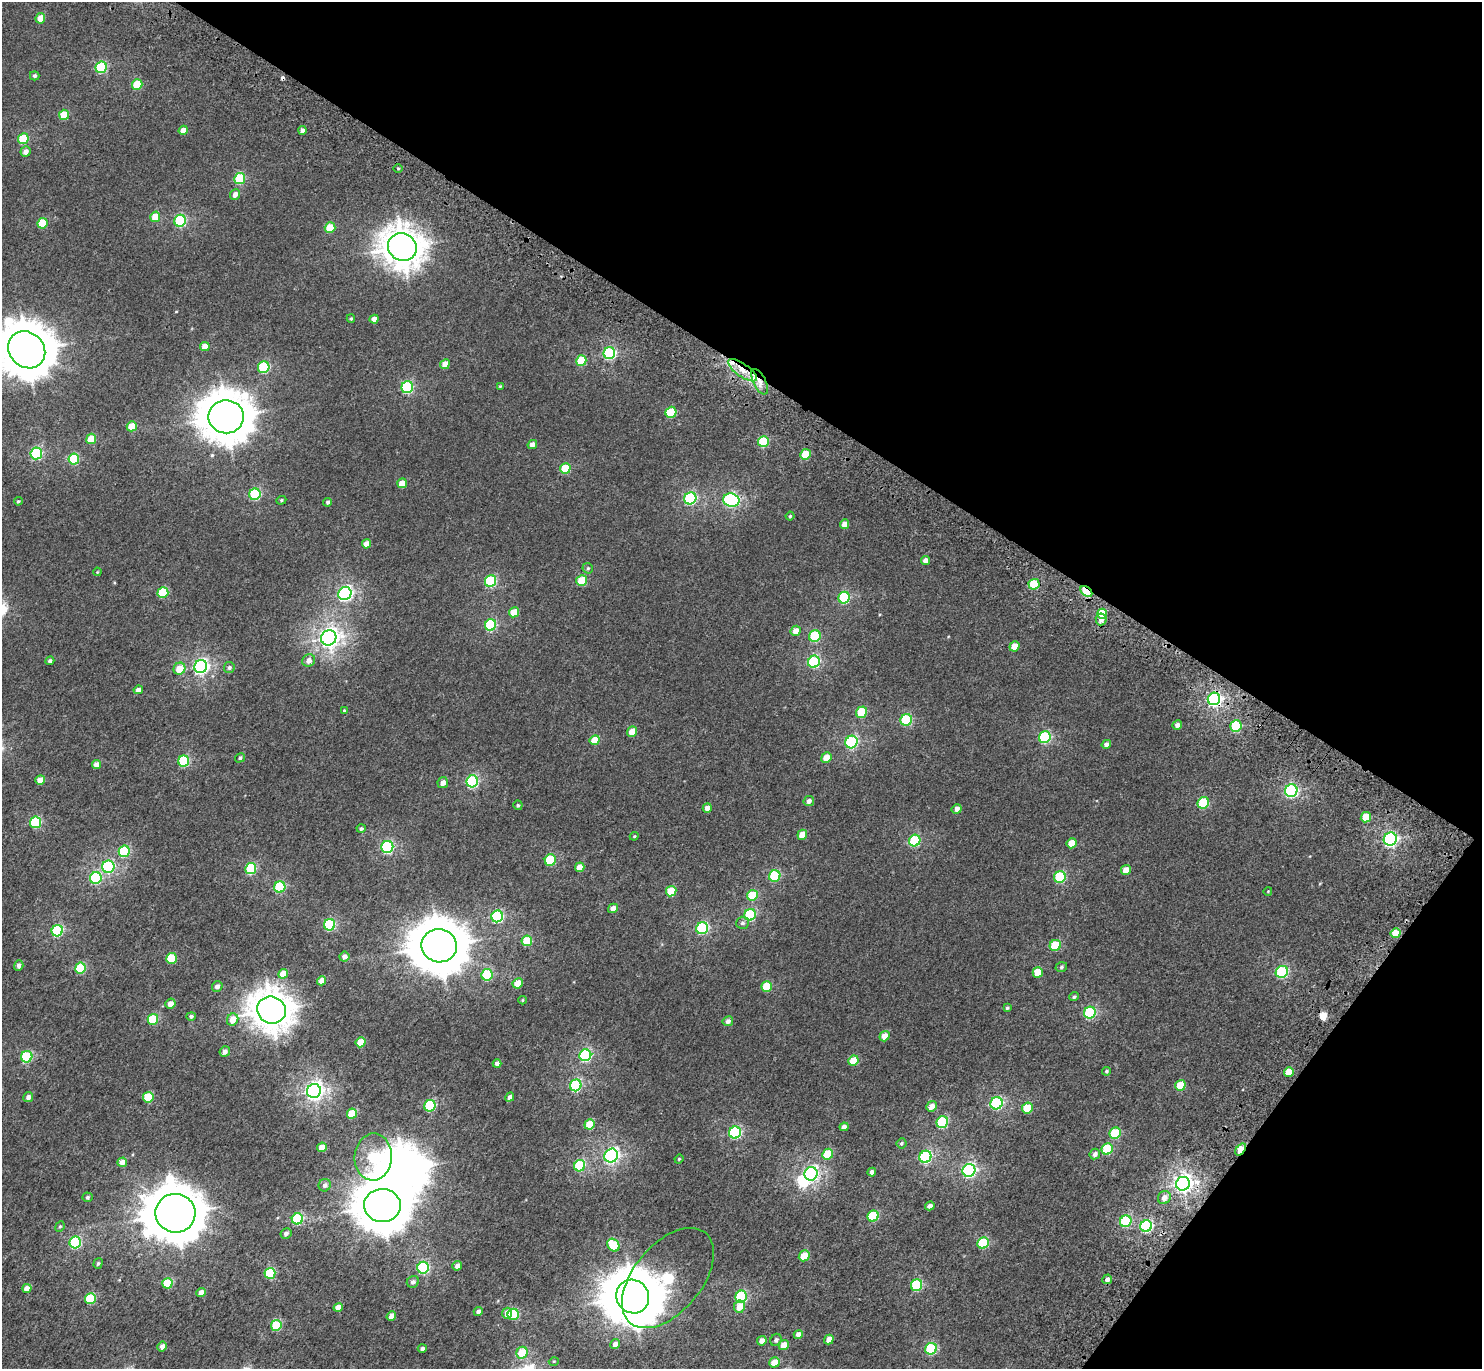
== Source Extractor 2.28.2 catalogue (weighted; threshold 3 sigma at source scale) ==
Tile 8 of 4 x 4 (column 4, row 2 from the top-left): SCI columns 4539-6018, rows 3118-4484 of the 6113 x 6171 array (HDU 1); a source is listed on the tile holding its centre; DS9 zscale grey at full resolution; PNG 1484 x 1371 px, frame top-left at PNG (2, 2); each listed source drawn as its Kron ellipse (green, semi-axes under 4 px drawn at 4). Shown black and unused: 33% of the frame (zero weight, under 3 of 5 exposures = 6% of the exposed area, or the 3 px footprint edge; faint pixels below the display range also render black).
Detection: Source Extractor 2.28.2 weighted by HDU 2 'WHT'; one run over the whole footprint, this tile lists its part. Background 0.00263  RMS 0.0031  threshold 0.0141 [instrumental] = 3 sigma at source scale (4.5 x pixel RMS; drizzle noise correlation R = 1.50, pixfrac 1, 0.0396/0.0396 arcsec/px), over >= 5 px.
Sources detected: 250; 3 inside a brighter object's white glare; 2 cosmic-ray / hot-pixel residue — neither listed nor drawn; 1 inside a brighter listed object's ellipse — not listed separately; the other 244 listed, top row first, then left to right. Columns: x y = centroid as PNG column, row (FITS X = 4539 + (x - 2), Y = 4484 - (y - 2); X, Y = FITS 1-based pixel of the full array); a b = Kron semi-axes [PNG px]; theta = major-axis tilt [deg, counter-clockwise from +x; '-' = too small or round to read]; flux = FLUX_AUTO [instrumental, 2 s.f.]
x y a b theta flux
40 18 5 4 - 3.6
101 67 6 5 - 20
35 76 5 4 - 0.59
137 84 5 5 - 8.9
64 115 5 5 - 8.9
183 130 4 4 - 2.5
302 130 4 4 - 1.3
23 139 5 5 - 14
25 152 5 5 - 1.7
398 169 4 3 - 0.31
240 179 6 5 - 18
235 194 5 5 - 1.7
155 217 5 5 - 5.5
180 221 6 5 - 28
43 223 5 5 - 10
330 228 5 5 - 8
402 247 15 13 -29 460
351 319 4 4 - 0.37
374 319 4 4 - 2
205 346 5 4 - 2.9
27 350 20 17 -45 1200
609 353 6 5 - 33
581 361 5 5 - 8.9
445 364 5 4 - 3.4
264 367 6 5 - 22
742 370 17 6 -35 3.7
760 382 14 6 -64 2.3
500 386 4 4 - 0.24
407 387 6 5 - 27
671 412 6 5 - 12
226 417 17 16 - 880
132 426 5 5 - 5.4
91 439 5 4 - 5.2
763 441 5 5 - 15
532 444 5 4 - 1.5
36 453 6 5 - 29
805 454 5 5 - 6.8
74 459 5 5 - 15
565 468 5 5 - 10
402 483 5 4 - 4
255 494 6 5 - 20
690 498 6 6 - 32
281 500 5 4 - 0.38
731 500 8 6 -12 48
18 501 4 3 - 0.33
328 502 4 4 - 0.65
790 516 4 4 - 0.36
845 524 5 4 - 2.8
366 544 5 4 - 2.6
925 561 4 4 - 1.8
588 568 5 5 - 0.43
97 572 4 3 - 0.22
490 581 6 5 - 22
582 581 5 5 - 8.4
1034 584 5 5 - 13
1086 591 7 4 -41 20
163 593 5 5 - 13
345 594 7 6 - 64
844 598 6 5 - 24
514 612 5 4 - 4.8
1102 614 5 5 - 8.5
1101 619 6 5 - 2
490 625 6 5 - 23
796 631 5 5 - 3
815 636 6 5 - 16
329 638 8 7 - 140
1014 646 5 5 - 3.8
50 661 4 4 - 0.76
309 661 6 6 - 1.7
814 662 6 5 - 29
201 667 7 6 - 70
229 668 5 5 - 0.65
179 669 6 5 - 4.5
138 690 5 4 - 1.5
1214 699 6 6 - 63
344 711 4 3 - 0.33
861 712 6 5 - 11
906 720 6 5 - 20
1177 725 5 4 - 1.4
1236 726 6 5 - 20
632 732 5 4 - 3.8
1045 737 6 5 - 25
595 740 5 4 - 5.8
851 742 6 6 - 34
1106 744 5 4 - 1.3
240 758 5 4 - 0.55
826 758 5 5 - 3.7
184 761 5 5 - 23
96 764 4 4 - 2.2
40 780 5 4 - 3.6
472 781 6 5 - 30
443 783 5 5 - 1.8
1291 791 6 6 - 45
809 801 5 5 - 1.4
1203 803 6 5 - 19
518 805 5 4 - 0.43
707 808 5 4 - 2.2
957 809 5 4 - 1.4
1366 817 5 5 - 6.8
36 822 6 5 - 19
361 829 4 4 - 0.64
802 835 5 4 - 3.7
634 836 4 4 - 0.29
1390 839 7 6 - 62
915 841 6 5 - 20
1072 843 5 5 - 5.3
387 847 6 6 - 35
124 851 6 5 - 17
550 860 5 5 - 14
108 867 6 6 - 28
580 867 5 4 - 3.7
251 869 5 5 - 19
1126 870 5 4 - 3.7
775 876 6 5 - 17
1060 877 6 5 - 18
96 878 6 5 - 25
280 887 6 5 - 20
671 891 5 5 - 7.6
1268 891 4 3 - 0.2
752 895 5 5 - 8
613 908 5 4 - 2.3
750 915 6 5 - 21
497 916 6 6 - 29
742 923 6 6 - 0.72
330 925 6 5 - 25
702 928 6 5 - 28
57 931 6 5 - 28
1395 933 5 4 - 5.5
527 941 5 5 - 9
1055 945 6 5 - 12
439 946 18 16 -10 1200
344 956 5 5 - 1.6
171 958 5 5 - 10
19 965 5 4 - 1.1
1061 967 6 4 19 0.48
80 968 5 5 - 14
1038 972 5 5 - 5.1
1282 972 6 6 - 27
283 974 5 4 - 4
487 975 6 5 - 19
321 981 5 4 - 2.4
518 983 5 4 - 4.4
217 986 5 5 - 1.3
767 987 5 5 - 9.1
1074 997 5 4 - 0.5
522 1000 4 3 - 0.24
170 1004 5 4 - 2.2
1007 1008 3 3 - 0.48
271 1010 14 13 - 480
1090 1013 6 5 - 25
191 1016 5 4 - 0.71
153 1019 5 5 - 12
233 1020 6 5 - 3.7
728 1021 5 5 - 1.3
884 1036 5 5 - 2.7
360 1042 5 5 - 6.1
225 1052 5 5 - 1.5
585 1055 6 5 - 31
27 1057 6 5 - 21
853 1061 5 5 - 6.4
497 1064 4 4 - 1.1
1106 1071 4 3 - 0.39
1289 1072 5 5 - 7.1
576 1085 6 5 - 28
1180 1085 5 5 - 8
314 1091 7 6 - 110
28 1097 5 4 - 1.4
148 1097 5 5 - 9.4
510 1097 5 4 - 1.1
997 1103 6 6 - 35
430 1106 6 5 - 21
932 1106 5 5 - 2.3
1027 1108 5 5 - 9
352 1114 5 5 - 7.5
942 1122 6 5 - 22
589 1124 5 5 - 6.2
844 1127 4 4 - 1.5
735 1133 6 6 - 32
1115 1133 6 5 - 12
901 1143 5 5 - 0.47
322 1147 5 4 - 4.2
1107 1149 6 5 - 13
1241 1149 7 4 53 13
828 1154 6 5 - 8.5
1095 1154 5 5 - 1.1
611 1156 7 6 - 66
373 1157 23 18 86 24
925 1157 6 5 - 36
679 1159 4 4 - 0.29
122 1162 5 4 - 2.2
580 1166 6 5 - 18
969 1170 6 6 - 56
872 1172 4 4 - 1.2
811 1174 7 6 - 51
1183 1184 7 6 - 120
325 1185 6 6 - 1.1
87 1197 5 5 - 0.56
1164 1198 7 6 - 2.2
382 1205 18 16 -6 930
930 1206 5 4 - 1.1
175 1213 20 19 - 1300
873 1216 6 5 - 17
297 1219 6 5 - 20
1126 1221 6 5 - 19
1146 1226 6 5 - 33
60 1227 5 4 - 0.4
286 1234 6 5 - 0.98
75 1242 6 5 - 28
983 1243 6 5 - 19
613 1245 7 5 -50 12
804 1256 6 5 - 5.4
98 1263 5 4 - 0.43
457 1266 5 4 - 1.5
423 1268 6 5 - 31
270 1273 5 5 - 15
668 1278 59 34 50 42
1107 1279 5 4 - 1
413 1282 6 5 - 0.9
167 1283 5 5 - 11
916 1285 6 5 - 19
27 1288 5 4 - 2.7
201 1293 5 4 - 2.2
633 1297 17 16 - 1200
741 1297 6 5 - 23
90 1298 5 5 - 15
338 1307 4 4 - 2.8
739 1307 6 5 - 3.2
478 1311 5 4 - 1
507 1313 5 5 - 2.4
513 1314 6 5 - 17
391 1316 5 4 - 1.9
276 1325 5 5 - 13
798 1334 5 4 - 1.9
776 1340 6 5 - 0.81
829 1340 5 4 - 3.2
762 1341 5 4 - 2.2
615 1344 5 4 - 1.5
784 1345 5 5 - 3.3
162 1346 5 4 - 1.5
422 1348 4 4 - 0.79
931 1349 6 5 - 21
522 1353 6 5 - 7.6
554 1361 5 3 - 0.25
774 1362 6 5 - 3.5
Overlapping masked pixels (flux is a lower limit): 8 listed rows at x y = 742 370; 760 382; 1034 584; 1086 591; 1214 699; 1055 945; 1241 1149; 1183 1184
Isophote crosses this tile's border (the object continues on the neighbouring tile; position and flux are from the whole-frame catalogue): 1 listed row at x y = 27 350